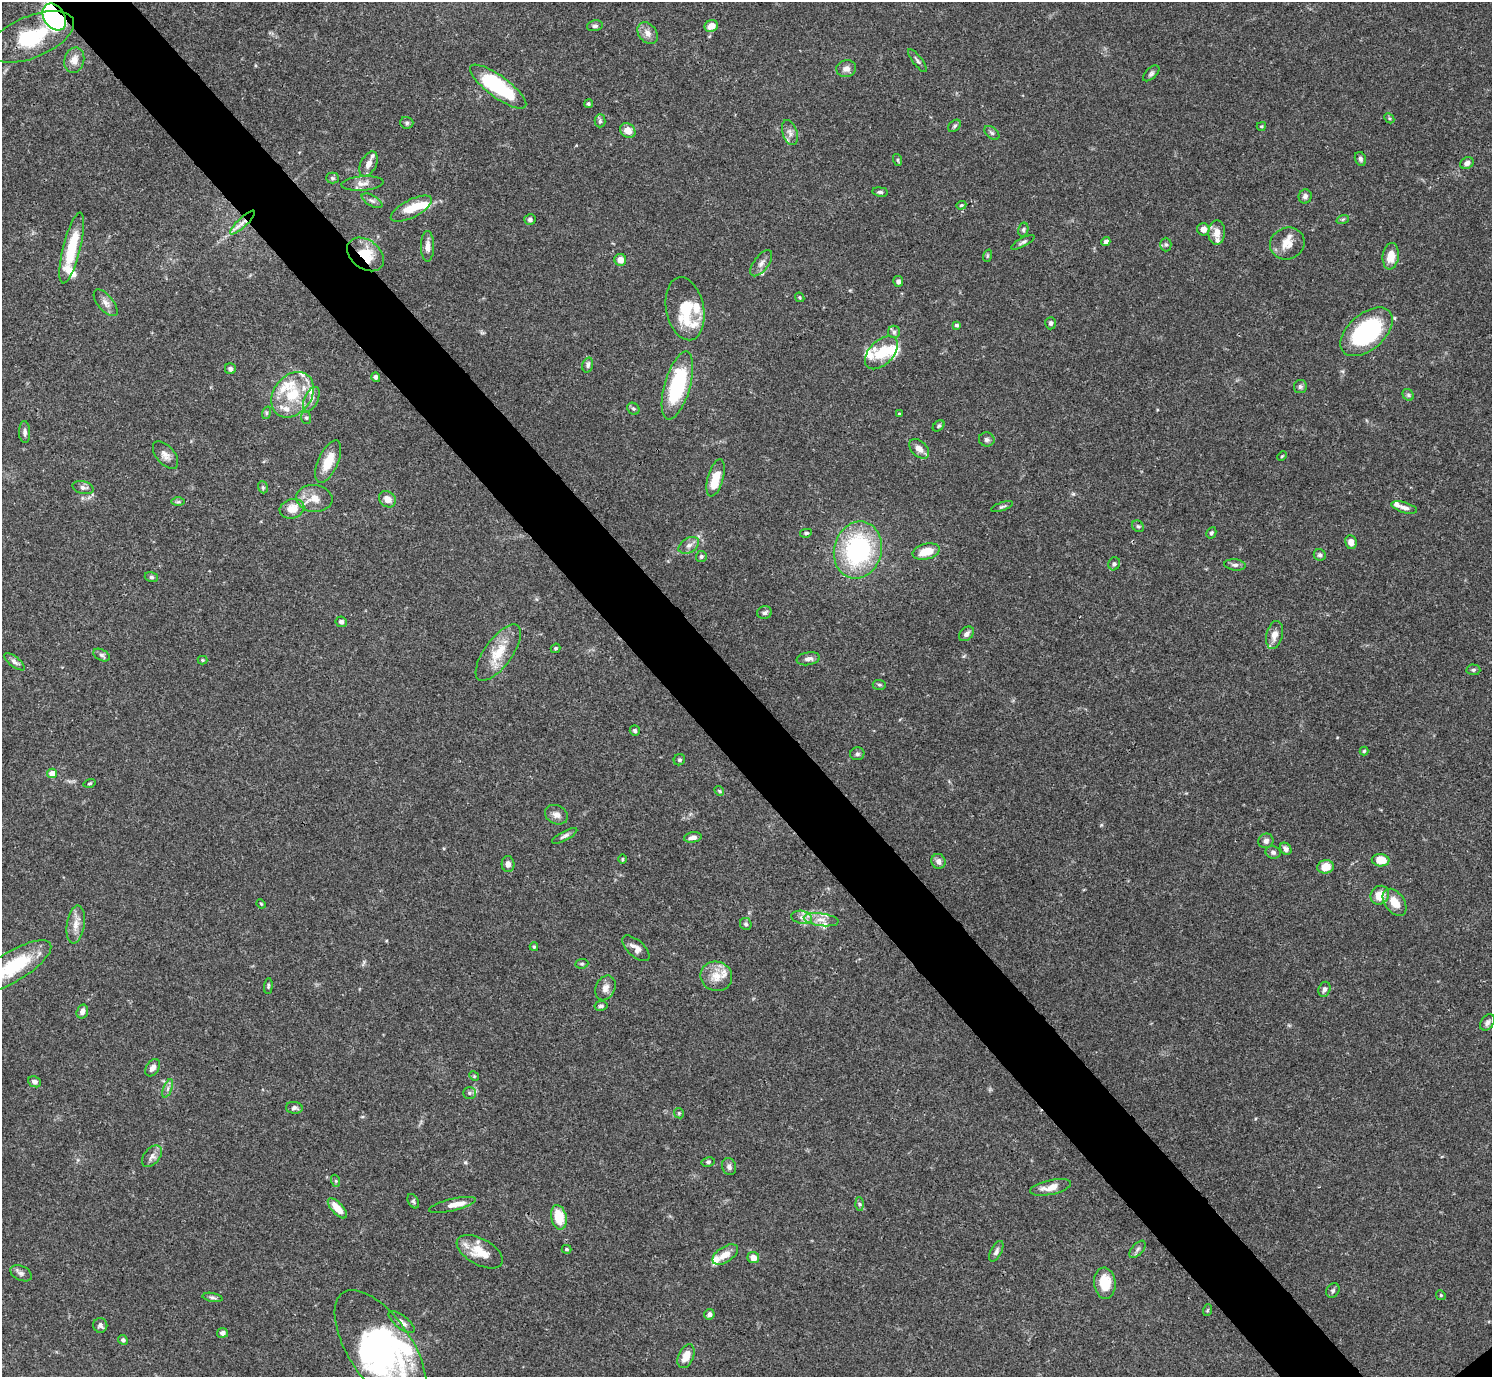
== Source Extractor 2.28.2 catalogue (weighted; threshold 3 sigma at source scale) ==
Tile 11 of 4 x 4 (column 3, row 3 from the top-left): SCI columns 2981-4470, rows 1535-2909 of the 5963 x 5959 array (HDU 1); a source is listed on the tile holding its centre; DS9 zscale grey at full resolution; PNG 1494 x 1379 px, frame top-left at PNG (2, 2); each listed source drawn as its Kron ellipse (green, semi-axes under 4 px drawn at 4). Shown black and unused: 6% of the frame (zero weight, under 3 of 4 exposures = <1% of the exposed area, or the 3 px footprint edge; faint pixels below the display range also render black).
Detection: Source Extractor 2.28.2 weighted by HDU 2 'WHT'; one run over the whole footprint, this tile lists its part. Background 0.0711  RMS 0.0032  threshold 0.0143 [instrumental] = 3 sigma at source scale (4.5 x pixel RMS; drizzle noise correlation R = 1.50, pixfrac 1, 0.05/0.05 arcsec/px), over >= 5 px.
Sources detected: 205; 4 inside a brighter object's white glare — neither listed nor drawn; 21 inside a brighter listed object's ellipse — not listed separately; the other 180 listed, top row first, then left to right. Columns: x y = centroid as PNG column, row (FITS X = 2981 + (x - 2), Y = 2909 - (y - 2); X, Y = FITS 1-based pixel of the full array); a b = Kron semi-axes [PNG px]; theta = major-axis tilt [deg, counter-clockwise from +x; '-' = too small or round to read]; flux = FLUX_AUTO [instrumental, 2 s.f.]
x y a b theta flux
54 17 14 10 -57 90
595 26 8 5 12 0.81
711 26 7 6 - 2.9
648 33 12 9 -51 2.3
31 37 45 21 22 28
74 60 13 10 75 3
917 61 14 4 -52 0.89
846 69 10 8 13 1.9
1151 73 10 5 43 0.85
498 87 34 10 -36 28
588 104 4 4 - 0.51
1389 118 6 4 -46 0.48
600 121 6 5 - 0.7
407 123 6 6 - 0.64
955 126 7 5 41 0.64
1261 126 5 4 - 0.37
628 131 8 7 - 3.1
790 132 13 7 -73 1.6
992 133 8 5 -38 0.73
1360 159 7 5 -69 0.82
898 160 6 4 -72 0.4
1467 163 7 5 31 1.4
368 164 13 7 63 2.4
332 178 6 5 - 0.54
362 184 21 7 4 2.2
880 192 8 5 -8 0.68
1305 196 7 6 - 1.1
372 201 11 5 -29 1.1
961 205 5 3 - 0.35
411 209 23 9 27 6.8
1343 219 6 4 19 0.47
530 220 6 5 - 0.76
242 223 16 4 43 2.3
1203 229 6 6 - 2.4
1023 230 7 5 76 0.62
1217 232 12 8 89 2.9
1023 242 13 4 28 0.79
1106 242 5 4 - 1.7
1287 244 17 15 24 4.3
1166 245 7 5 -89 0.6
427 246 15 6 -90 2
72 248 36 9 76 12
365 254 20 14 -37 9.2
987 256 6 4 71 0.41
1391 256 13 8 83 4.9
620 260 6 6 - 2.3
761 263 15 7 53 1.8
898 281 5 5 - 1.1
800 297 5 4 - 0.37
106 303 16 7 -50 2
685 309 32 19 -79 12
1051 323 6 5 - 0.74
956 325 4 4 - 0.72
894 332 6 6 - 0.76
1366 332 31 18 41 39
881 353 20 12 45 7.5
588 365 7 5 74 0.8
230 369 5 5 - 0.87
376 377 5 4 - 0.81
677 385 35 13 74 27
1300 387 6 6 - 0.76
293 395 25 19 52 12
1408 395 6 5 - 0.6
311 399 13 7 66 1.7
633 409 6 5 - 0.59
266 413 6 4 72 0.47
899 414 3 3 - 0.44
306 418 6 5 - 0.55
939 426 6 4 41 0.51
25 432 11 5 -89 1.1
987 440 8 7 - 0.9
919 449 12 7 -44 2.2
165 455 16 9 -50 2.1
1282 456 5 3 - 0.3
328 462 23 10 66 6.5
716 478 19 8 74 5.9
263 487 6 4 -70 0.52
83 488 11 6 -15 1.1
314 498 18 13 -6 4.3
387 499 9 7 -40 2.5
178 502 7 4 1 0.55
1002 507 11 4 19 0.66
1404 508 13 5 -17 1.4
292 509 12 9 14 4.1
1138 526 6 5 - 0.57
806 533 6 4 10 0.57
1211 533 6 5 - 0.65
1351 542 7 5 -81 1.9
689 545 11 7 31 1.6
858 550 29 23 75 45
926 552 14 7 13 5.8
1320 555 6 5 - 0.73
701 556 5 5 - 0.57
1114 564 6 5 - 0.78
1235 565 11 5 -6 1
151 577 7 5 -16 0.59
764 613 7 6 - 0.89
341 622 5 5 - 0.98
966 634 8 6 43 1.3
1274 635 14 8 77 2.8
556 648 5 4 - 0.56
498 653 33 14 54 8.3
101 655 9 5 -27 0.87
808 659 12 6 9 1.6
202 660 5 4 - 0.38
14 662 12 5 -38 1.2
1473 670 7 5 -2 0.61
879 685 7 5 -4 0.52
635 731 5 5 - 0.61
1364 751 4 4 - 0.37
857 754 7 6 - 0.78
679 760 6 5 - 0.6
52 773 5 5 - 3.2
90 783 6 4 17 0.45
719 791 5 4 - 0.37
556 815 12 9 -25 1.6
565 836 14 4 28 0.99
693 837 9 5 8 1.6
1266 841 8 7 - 1.3
1286 849 6 5 - 0.98
1273 852 7 6 - 0.85
622 859 5 3 - 0.32
1381 860 9 6 -3 5.6
938 861 7 7 - 1.5
508 864 8 6 -86 1.5
1325 867 8 6 10 4.5
1380 895 10 8 49 4.8
1394 902 15 9 -54 4.7
261 904 5 4 - 0.32
802 917 10 6 -10 1.6
821 920 17 6 -8 2.7
746 924 6 5 - 0.69
76 925 19 9 82 3.2
534 947 4 3 - 0.43
636 948 16 8 -42 2
582 964 6 4 6 0.46
13 966 44 15 32 19
716 976 16 14 -20 4.7
268 986 8 4 85 0.54
605 988 13 9 66 2.2
1324 989 8 5 69 0.99
601 1006 7 5 9 0.86
82 1012 7 5 74 1.4
1487 1022 9 6 54 1.1
153 1068 9 6 55 1.6
474 1076 5 4 - 0.35
35 1082 7 5 -26 1.2
168 1089 10 3 69 0.69
469 1093 6 5 - 0.75
294 1108 8 6 -6 0.99
679 1113 5 4 - 0.43
152 1156 12 7 50 1.6
708 1162 7 4 9 0.6
729 1166 9 7 -69 1.1
336 1181 6 4 -71 0.45
1050 1187 21 7 12 3.8
413 1201 8 5 -61 0.59
859 1204 6 4 -88 0.57
452 1205 24 6 13 2.4
337 1208 12 5 -47 4.5
559 1217 12 7 -77 8.6
566 1249 5 4 - 0.44
1137 1249 10 5 49 0.95
996 1251 11 5 63 1.1
480 1252 25 13 -29 7.3
725 1254 14 7 33 3.2
753 1258 6 5 - 2.6
21 1273 11 7 -25 1.1
1105 1283 15 10 -85 7.8
1333 1291 7 6 - 0.71
1441 1295 5 4 - 0.37
212 1297 10 4 -9 0.73
1208 1310 6 3 70 0.38
709 1314 5 5 - 1.1
402 1322 16 6 -38 1.7
100 1325 7 7 - 1
222 1333 5 5 - 1.2
123 1340 5 4 - 0.71
381 1349 68 31 -56 64
686 1356 12 7 66 4.3
Overlapping masked pixels (flux is a lower limit): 4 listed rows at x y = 54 17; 242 223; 365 254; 13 966
Isophote crosses this tile's border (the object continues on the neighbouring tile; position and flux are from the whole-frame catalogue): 2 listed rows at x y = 13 966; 381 1349